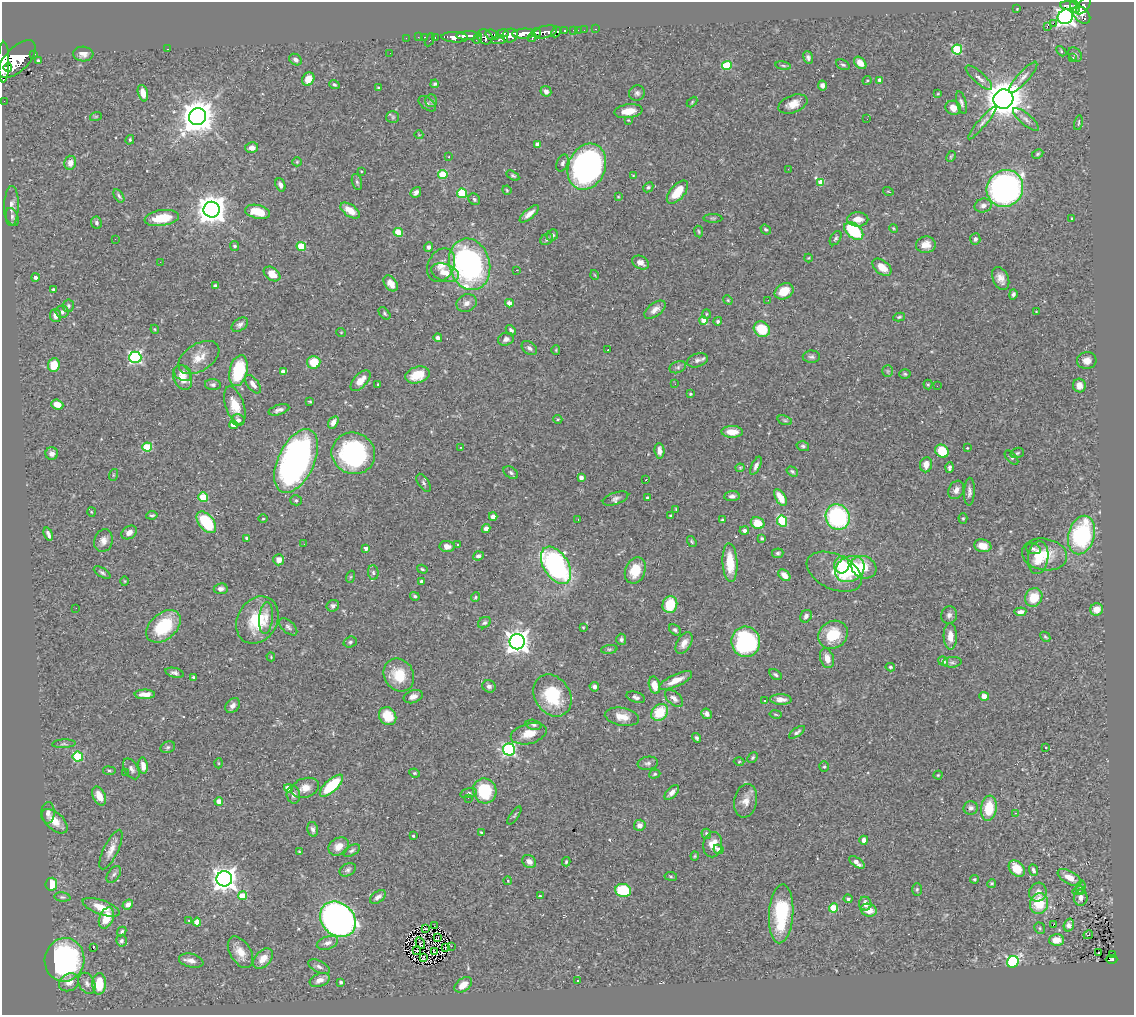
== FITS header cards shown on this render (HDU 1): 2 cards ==
NAXIS1  =                 1132
NAXIS2  =                 1013

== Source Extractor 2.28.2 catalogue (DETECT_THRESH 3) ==
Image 1132 x 1013 px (HDU 1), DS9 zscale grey, 1 PNG px = 1 image px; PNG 1136 x 1017 px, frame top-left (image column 1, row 1013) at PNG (2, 2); each listed source drawn as its Kron ellipse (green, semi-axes under 4 px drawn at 4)
Background 0.716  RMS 0.028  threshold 0.0849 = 3 sigma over >= 5 px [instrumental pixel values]
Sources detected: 461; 1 with non-positive FLUX_AUTO (blend fragments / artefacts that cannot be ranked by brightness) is neither listed nor drawn; the other 460 listed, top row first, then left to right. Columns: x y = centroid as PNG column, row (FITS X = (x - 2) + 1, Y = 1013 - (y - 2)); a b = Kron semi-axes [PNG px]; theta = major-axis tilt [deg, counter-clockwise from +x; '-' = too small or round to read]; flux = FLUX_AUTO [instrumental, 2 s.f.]
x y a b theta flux
1068 5 8 4 -3 240
1075 6 6 3 -66 250
1083 6 10 5 52 720
1017 9 2 2 - 1.2
1081 15 10 7 -46 560
1065 17 8 7 - 920
1053 23 2 2 - 1900
1047 27 4 3 - 14
595 29 3 2 - 15
574 30 3 3 - 36
578 30 2 2 - 6.6
584 30 2 2 - 9.3
565 31 3 3 - 190
536 32 5 3 - 380
545 32 12 6 14 1200
556 32 5 4 - 280
502 34 6 3 9 550
523 34 11 5 3 2700
492 35 7 5 -18 470
510 35 8 6 21 1200
468 36 12 4 1 1400
418 37 2 2 - 12
425 37 3 2 - 20
435 37 3 2 - 23
455 37 13 5 -2 1700
485 37 8 7 - 810
406 38 2 2 - 12
477 38 6 3 58 180
532 38 4 3 - 140
430 40 7 3 63 81
500 40 8 4 9 180
167 49 3 2 - 2.2
957 49 5 5 - 120
1061 51 6 4 -47 2.4
390 53 2 2 - 1.1
34 54 3 3 - 87
83 54 10 7 -3 11
1075 54 8 5 -47 4
808 57 6 4 -71 5
1073 58 3 3 - 1.8
17 59 24 11 46 6700
295 60 7 5 -35 6.3
38 61 3 3 - 4.7
4 62 20 5 89 4100
860 63 7 5 -45 13
727 65 5 4 - 89
843 65 7 4 -26 3.6
783 66 8 4 -9 3.4
8 68 4 4 - 700
1023 77 20 5 48 12
979 78 17 5 -42 11
308 79 7 6 - 21
867 80 5 4 - 2
880 80 4 4 - 11
334 84 5 4 - 3.3
435 84 4 4 - 3.8
822 85 5 4 - 8.6
378 88 3 3 - 2.1
546 91 6 5 - 7.9
143 93 8 5 -74 17
637 93 8 7 - 6
938 94 4 2 - 1.6
1003 99 10 9 - 4400
4 101 2 2 - 8.2
431 101 6 5 - 4.2
692 102 6 4 47 2.3
961 103 11 5 -75 5.6
427 104 10 6 -37 6
793 104 15 8 20 23
953 108 8 7 - 16
628 111 14 7 7 25
96 116 6 3 19 2
198 117 9 8 - 4100
393 117 6 6 - 3.8
867 119 2 2 - 1.7
1026 119 16 5 -40 9.9
628 120 3 2 - 1.4
982 123 21 4 50 10
1078 123 7 3 79 2.5
419 135 4 3 - 1.3
130 140 5 3 - 2.2
538 144 4 4 - 11
252 148 6 5 - 10
1038 154 6 4 28 2.8
951 156 6 3 63 2.2
449 157 2 2 - 2
297 162 5 4 - 2.4
70 163 7 6 - 15
562 163 9 5 68 5.4
587 167 24 18 68 570
788 169 2 2 - 3.4
361 171 2 2 - 1.7
443 175 5 4 - 63
513 176 7 4 -31 3.2
633 176 4 3 - 1.9
357 182 8 5 -75 3.8
821 182 4 4 - 32
280 185 7 4 -68 7
648 187 6 4 43 3.4
1005 188 19 17 50 590
507 190 5 4 - 2
888 191 5 3 - 1.5
416 192 6 4 49 7.1
677 192 14 7 49 39
462 193 5 5 - 94
119 196 7 4 -57 4.3
618 197 4 4 - 1.7
474 199 6 5 - 3.5
983 205 9 7 14 8.3
11 206 20 7 88 12
212 210 8 8 - 2800
350 210 11 6 -34 25
258 212 13 6 -12 41
529 214 12 5 40 13
12 217 9 6 -68 5.9
162 218 17 8 8 57
713 218 9 4 -1 2.9
858 219 10 7 1 20
1072 219 3 3 - 3.3
96 223 6 5 - 4.4
893 228 4 3 - 1.8
766 230 5 4 - 3.3
854 231 11 7 -40 130
398 232 5 4 - 51
699 232 6 3 -82 2.2
552 235 6 5 - 4.6
836 238 8 5 57 3.7
115 239 3 2 - 1.5
547 239 7 5 34 3.8
975 239 6 5 - 4.9
926 245 10 8 6 18
235 246 5 4 - 4.3
301 246 5 4 - 65
428 247 5 4 - 4.5
808 258 4 4 - 1.7
160 262 3 3 - 1.8
640 262 9 6 -28 11
470 264 26 20 -74 490
441 265 18 13 64 23
882 267 11 6 -39 26
517 270 3 2 - 4.3
445 273 14 8 -20 24
272 274 9 6 -36 25
595 275 5 3 - 1.5
35 277 4 4 - 6.8
1001 278 12 7 -65 13
391 283 9 6 -54 15
215 286 4 4 - 5.9
54 290 4 3 - 2.9
784 291 10 7 31 29
1013 294 5 4 - 4.8
728 300 5 4 - 2.1
768 300 2 2 - 1.9
467 303 10 8 24 10
509 303 4 4 - 16
68 306 6 5 - 3.9
655 310 12 6 37 11
1036 311 3 2 - 1.1
62 312 6 6 - 5.3
384 313 7 4 -47 3.2
706 314 5 4 - 2.2
55 316 6 5 - 12
899 317 6 4 10 3.5
703 320 4 4 - 20
718 321 4 4 - 3.4
240 325 9 6 36 6.5
155 329 4 4 - 2
762 329 8 7 - 63
511 330 6 4 -49 5.2
341 332 5 3 - 1.4
438 338 4 4 - 6.9
506 339 8 6 17 7.3
529 348 8 6 -40 6.5
556 350 5 4 - 2
608 350 2 2 - 1.1
135 357 6 6 - 310
811 357 9 6 1 5.1
199 358 23 13 32 31
697 360 11 6 18 7.3
1087 361 9 8 - 12
314 362 6 6 - 44
54 365 7 6 - 38
678 367 8 5 19 4.7
238 371 16 9 76 100
888 371 6 5 - 3.3
283 372 4 4 - 10
183 373 9 7 -31 16
905 374 5 4 - 2.9
418 375 12 8 17 38
182 377 13 8 -68 23
360 381 12 6 46 22
253 384 11 5 -52 11
378 384 3 2 - 1.5
675 384 2 2 - 3.5
213 385 8 5 -2 5
928 385 5 4 - 2.3
937 386 2 2 - 2.6
1079 386 7 6 - 16
690 394 4 3 - 2.9
310 401 3 3 - 2.3
57 405 6 5 - 20
235 405 20 9 -71 34
279 410 11 5 16 7.6
558 419 5 4 - 2.4
238 420 6 6 - 5.3
785 420 7 4 -19 3.5
333 422 7 4 57 10
234 425 4 4 - 25
732 432 10 6 -1 27
803 446 6 5 - 3.7
147 447 5 4 - 93
461 447 4 3 - 1.3
967 448 3 2 - 1.3
660 451 8 5 -86 12
942 451 7 6 - 53
353 453 22 20 -22 270
1017 453 7 5 18 3.3
52 454 6 6 - 8.6
1012 458 8 5 -49 3.8
296 461 34 18 64 690
926 465 8 6 83 15
756 466 10 4 65 7.4
740 468 4 4 - 2
949 468 5 3 - 4.3
792 471 6 4 -34 3.5
511 473 8 5 -34 4.4
113 475 6 4 72 2.2
581 477 4 3 - 8.2
646 480 3 2 - 1.5
424 483 10 5 -56 4.7
956 490 10 7 60 10
969 492 14 5 88 7.6
732 496 7 5 4 6.2
203 497 5 4 - 81
780 497 9 5 -60 26
616 498 13 6 20 7.5
648 498 3 3 - 4.7
296 500 6 5 - 4.1
676 509 4 3 - 1.9
91 512 5 3 - 1.6
152 515 5 3 - 2.9
671 515 4 2 - 2.3
493 516 4 4 - 10
838 517 13 12 - 220
963 518 5 4 - 2.4
263 519 4 3 - 1.7
578 519 2 2 - 1.2
722 520 4 3 - 2.3
782 521 6 5 - 110
206 522 12 7 -51 110
758 523 7 6 - 34
486 528 4 4 - 12
744 530 5 4 - 5.5
129 532 8 6 32 12
48 534 7 3 -69 6.5
1082 535 19 13 75 200
247 538 3 3 - 5.9
762 538 4 3 - 3.4
103 541 11 9 71 13
692 542 6 3 -54 2.5
304 544 2 2 - 2.3
458 545 3 2 - 1.7
447 546 7 5 -8 11
983 546 9 6 -12 20
366 548 3 3 - 8.3
1033 549 8 5 -17 4.7
778 553 5 5 - 4.3
1045 554 23 15 -10 46
478 556 5 4 - 5.8
1038 557 16 10 82 45
279 560 5 5 - 11
730 563 19 7 -86 45
556 565 21 12 -57 450
842 565 8 7 - 39
864 567 13 10 -27 45
422 569 5 4 - 2.5
850 569 15 12 28 170
635 570 13 10 69 45
102 572 9 4 -31 4.4
834 572 29 17 -25 38
373 573 7 5 -87 4.8
784 575 7 5 -43 15
350 577 6 4 70 2.4
125 581 5 3 - 1.6
422 582 4 4 - 7
221 589 7 5 7 7.3
415 596 5 4 - 3.5
475 597 5 4 - 2.6
1034 597 9 8 - 41
670 605 8 7 - 63
333 606 6 6 - 5.7
76 608 2 2 - 1.7
1097 609 6 6 - 19
1020 612 6 3 6 7.3
949 615 9 8 - 7.5
806 616 6 5 - 7.4
266 618 16 6 84 14
257 620 25 19 59 82
484 623 7 5 31 4.1
163 626 19 13 41 91
288 627 11 6 -42 5.9
583 627 3 3 - 1.7
675 630 6 4 -37 4.3
833 635 15 13 35 59
950 636 13 6 -88 17
1045 637 5 3 - 2.6
621 639 5 5 - 3.9
350 642 6 5 - 3.6
517 642 7 7 - 1600
746 642 15 14 - 260
684 643 12 7 60 15
609 649 8 4 7 3.6
271 657 4 3 - 1.8
827 658 10 6 -71 16
943 661 5 4 - 10
952 662 9 5 4 4.6
890 667 5 3 - 2.5
175 673 9 4 -14 6.2
775 674 7 4 -33 4.6
399 675 17 14 -58 50
194 677 4 3 - 3
676 680 18 6 25 23
654 685 9 5 -76 23
489 686 7 6 - 6.1
594 687 5 4 - 6.2
145 694 10 4 1 15
552 695 22 17 -57 97
984 696 5 4 - 17
413 697 10 6 20 11
636 697 9 5 -18 6.6
674 698 11 6 -40 11
781 699 11 5 -2 10
765 701 3 2 - 2.1
233 705 8 6 47 7.7
660 712 9 7 46 61
707 714 6 5 - 6.8
776 714 6 3 -10 1.9
388 716 9 8 - 45
622 717 17 9 -10 23
534 725 8 5 -13 4.7
797 732 9 4 34 4.2
529 734 18 10 15 27
696 738 5 4 - 3.9
64 744 12 4 3 4
168 747 7 5 20 4.3
1046 747 3 2 - 2.3
509 750 6 6 - 300
78 757 5 5 - 120
753 758 6 4 46 2.9
739 762 5 3 - 1.9
219 763 5 3 - 1.8
648 763 10 6 8 6.5
143 766 8 4 -82 14
824 767 5 4 - 2.6
131 769 11 6 -59 7.8
109 771 6 3 -8 2.6
126 772 3 3 - 1.1
414 773 5 3 - 2.4
655 774 6 4 18 2.9
938 775 4 4 - 2
331 786 15 6 42 96
288 788 4 4 - 20
305 788 14 9 19 19
485 791 12 11 - 97
672 792 9 5 47 10
469 793 8 5 14 4.4
293 795 9 6 -85 8.8
99 796 10 6 -64 21
468 798 2 2 - 3.2
219 801 4 4 - 19
746 801 17 11 80 18
971 808 7 6 - 7.4
989 808 12 7 82 60
48 813 11 6 87 8.8
1015 813 3 2 - 1.1
514 815 10 3 55 3.4
55 821 15 8 -43 21
640 825 6 5 - 10
313 829 7 5 -76 6.3
481 832 3 2 - 1.6
706 834 5 4 - 4.9
413 836 3 2 - 1.8
864 840 4 4 - 9.7
713 845 13 9 80 29
339 846 11 8 32 19
718 849 5 4 - 9.2
111 850 21 7 64 17
299 851 3 3 - 1.8
352 851 9 5 28 4.6
695 856 4 4 - 2.1
529 861 7 6 - 9.7
566 862 4 3 - 2.4
857 862 9 4 -35 15
1017 869 9 7 -48 35
348 870 9 6 29 5.3
1033 870 6 4 -67 5.4
114 874 9 5 54 5.7
671 876 6 3 -9 2.4
1069 877 13 6 -29 20
224 879 8 7 - 1700
974 879 4 4 - 2.5
508 881 4 2 - 1.5
992 883 4 4 - 3
51 884 6 5 - 36
1081 887 6 4 73 3.6
917 889 6 5 - 2.9
623 890 8 6 -11 93
1079 891 6 3 9 2.2
1038 892 9 8 - 12
243 896 4 4 - 51
540 896 3 3 - 2.3
62 897 8 4 -5 3.6
378 897 9 5 38 8.1
1081 897 8 7 - 11
848 899 4 4 - 4.4
1039 903 10 9 - 63
128 904 5 4 - 8.9
865 904 7 6 - 13
101 907 19 7 -20 34
834 908 4 4 - 77
869 910 8 6 -15 20
781 914 29 12 86 120
106 918 11 7 68 41
338 919 19 16 -42 960
189 920 3 3 - 3.1
197 922 4 4 - 36
1053 925 3 2 - 1.6
1069 925 6 5 - 7.9
434 926 3 2 - 2.9
1040 928 6 5 - 3.1
425 929 3 2 - 2.4
122 931 5 4 - 3.4
1088 935 5 2 - 1.3
438 937 3 2 - 1.1
1056 940 7 6 - 23
121 941 6 5 - 5.6
327 943 11 6 19 9.1
420 943 6 2 -59 0.68
451 946 3 2 - 7
446 947 4 2 - 0.93
93 948 3 3 - 24
417 951 2 2 - 2.5
240 952 17 10 -58 26
434 952 3 2 - 2.5
1098 953 3 2 - 2.1
1112 955 3 2 - 6.6
423 958 4 3 - 0.9
263 959 12 8 48 22
1112 959 6 4 0 110
65 960 22 20 81 410
191 961 12 6 -13 12
1013 962 6 5 - 300
319 967 11 5 -27 6.8
320 980 10 6 21 13
578 981 3 3 - 6.2
69 982 10 8 30 18
341 982 3 3 - 4.6
87 983 11 7 -64 9
99 984 11 7 89 50
463 985 10 6 38 20
At the frame edge (FLAGS 8, measured only in part): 1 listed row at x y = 4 62
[1 non-positive-flux detection neither listed nor drawn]